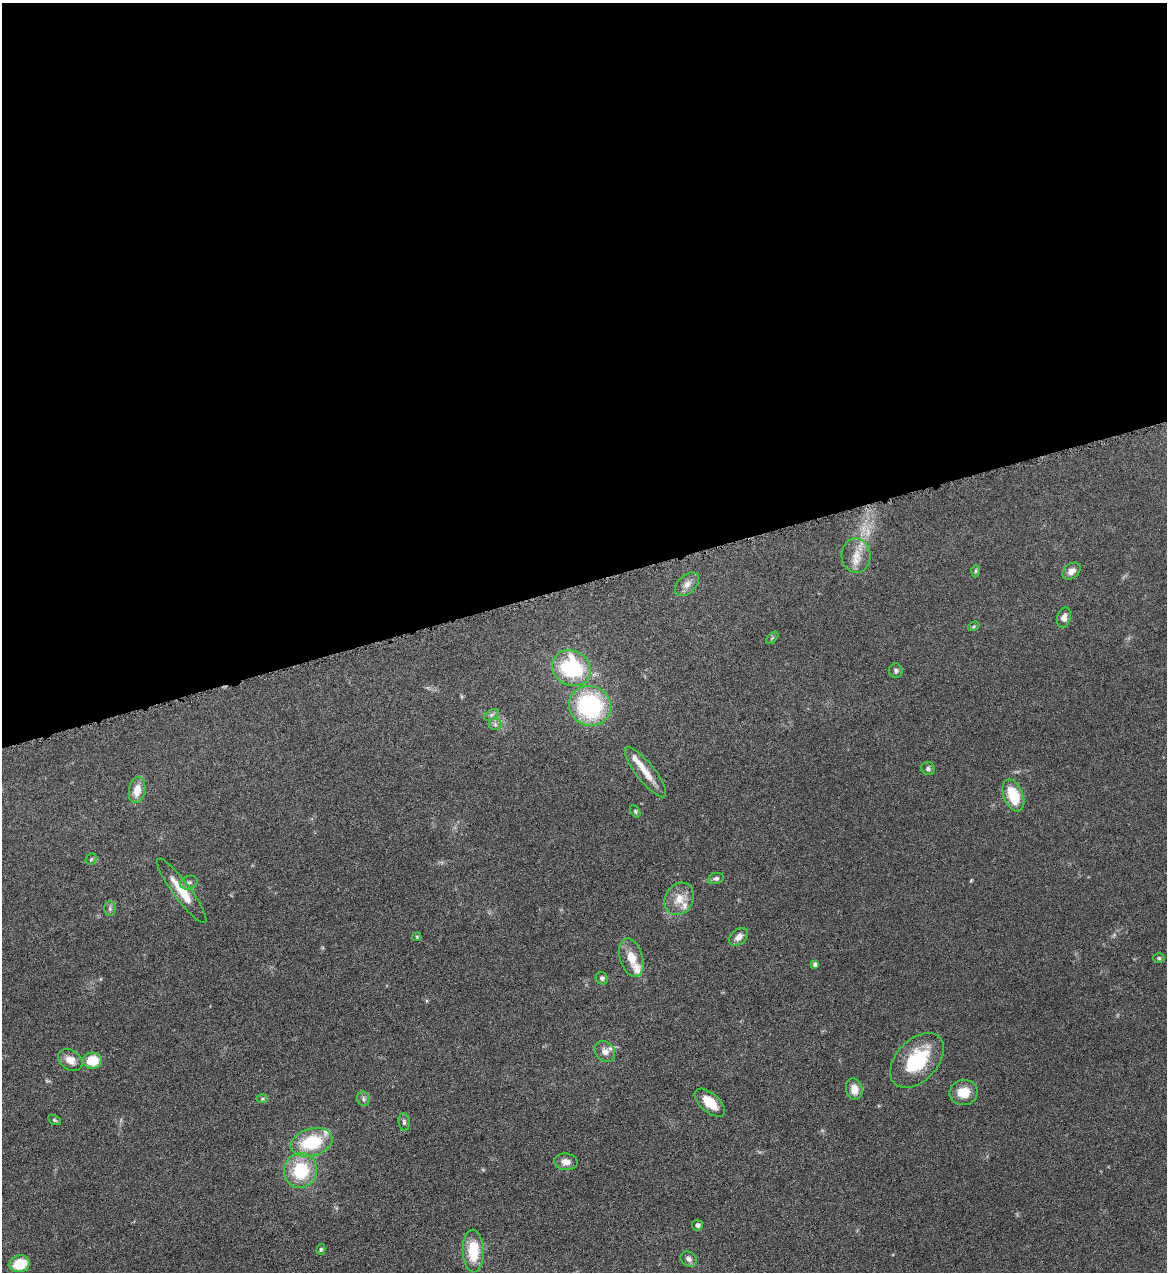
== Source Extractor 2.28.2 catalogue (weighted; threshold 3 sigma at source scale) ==
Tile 2 of 4 x 4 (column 2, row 1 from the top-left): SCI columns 1428-2592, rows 3810-5079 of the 5065 x 5080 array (HDU 1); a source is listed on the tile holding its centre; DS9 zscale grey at full resolution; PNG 1169 x 1274 px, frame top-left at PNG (2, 3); each listed source drawn as its Kron ellipse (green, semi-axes under 4 px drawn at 4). Shown black and unused: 46% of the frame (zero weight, under 4 of 8 exposures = <1% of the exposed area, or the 3 px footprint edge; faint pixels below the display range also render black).
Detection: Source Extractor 2.28.2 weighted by HDU 2 'WHT'; one run over the whole footprint, this tile lists its part. Background 0.0459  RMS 0.0034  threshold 0.0141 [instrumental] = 3 sigma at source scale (4.09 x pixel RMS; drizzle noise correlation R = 1.36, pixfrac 0.8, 0.05/0.05 arcsec/px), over >= 5 px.
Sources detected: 53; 1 too faint to see at this stretch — neither listed nor drawn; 4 inside a brighter listed object's ellipse — not listed separately; the other 48 listed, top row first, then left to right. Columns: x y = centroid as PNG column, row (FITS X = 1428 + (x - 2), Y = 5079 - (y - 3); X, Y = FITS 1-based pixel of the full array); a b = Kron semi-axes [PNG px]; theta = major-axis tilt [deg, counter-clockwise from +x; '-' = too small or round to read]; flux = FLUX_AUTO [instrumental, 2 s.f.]
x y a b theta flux
856 555 17 14 -86 4.6
976 571 6 4 88 0.44
1071 571 10 7 39 1.8
687 584 14 9 44 2.1
1064 618 10 6 74 2.1
974 626 6 4 32 0.39
772 638 7 3 45 0.39
571 668 20 17 -30 26
896 671 7 6 - 0.85
590 706 21 20 - 35
491 715 8 5 31 0.72
495 724 6 6 - 0.74
928 769 7 6 - 0.86
645 772 31 9 -52 4.7
137 790 13 8 79 4.2
1013 795 17 9 -68 9.4
635 811 7 4 -61 0.46
91 859 6 5 - 0.48
716 878 8 5 11 0.86
189 882 9 6 20 1
182 891 39 8 -53 6.4
679 899 17 14 58 4.5
110 908 7 6 - 0.71
417 937 4 4 - 0.33
739 937 11 7 41 1.9
631 958 20 11 -72 4.7
1159 958 6 5 - 0.47
815 964 4 4 - 1.1
602 978 6 6 - 0.73
605 1052 11 9 -47 2.2
70 1060 13 9 -35 3.2
917 1060 32 20 46 18
92 1061 9 8 - 7.6
854 1089 11 8 -76 3
964 1092 14 12 11 5.2
262 1098 5 4 - 0.39
363 1099 7 6 - 0.73
710 1103 18 9 -41 6.3
54 1120 7 4 -27 0.48
404 1122 9 5 -82 0.85
311 1142 21 13 16 15
566 1162 12 8 -3 2.3
301 1170 17 16 - 15
697 1225 5 5 - 0.95
321 1249 5 4 - 0.45
473 1251 21 10 -88 9.9
689 1259 8 7 - 1.2
20 1264 10 8 18 9.1